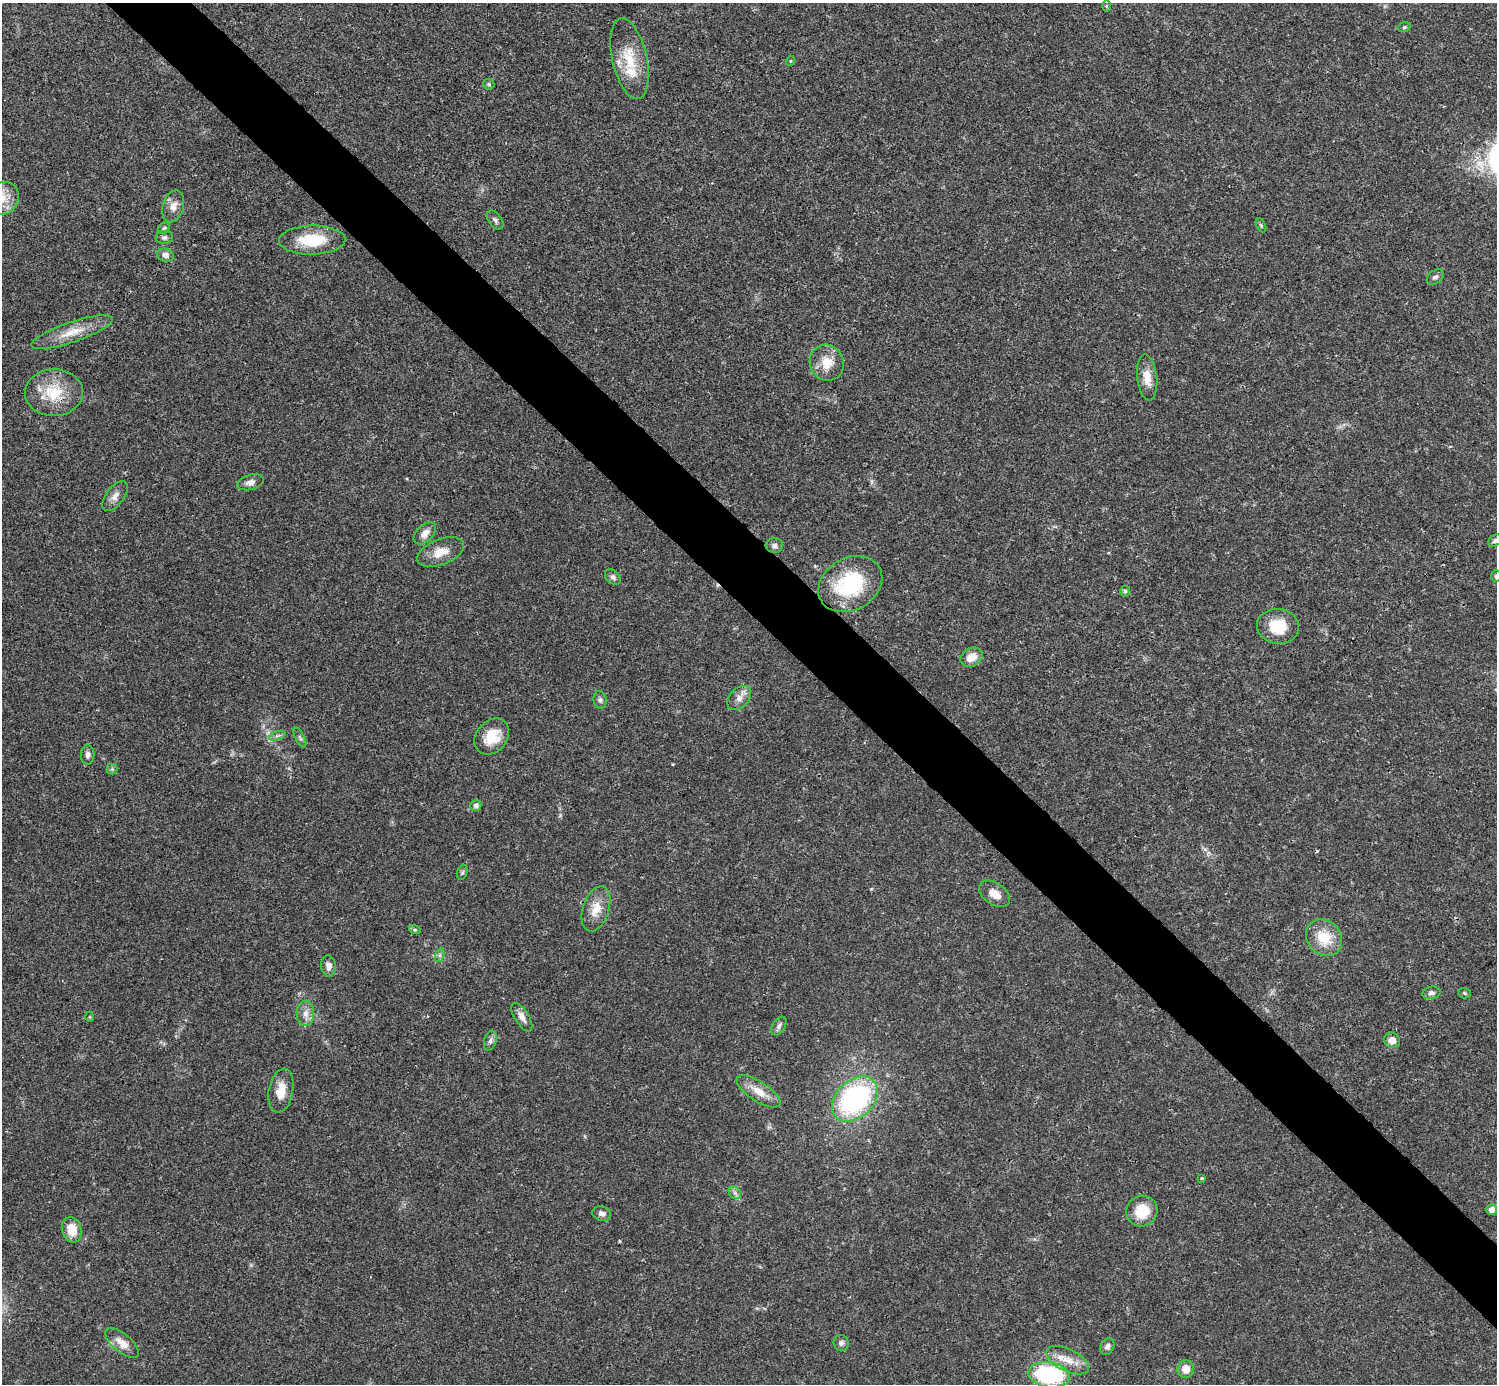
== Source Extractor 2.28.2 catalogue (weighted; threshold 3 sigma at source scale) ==
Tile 6 of 4 x 4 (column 2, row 2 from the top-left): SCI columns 1495-2989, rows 2920-4301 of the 5981 x 5981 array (HDU 1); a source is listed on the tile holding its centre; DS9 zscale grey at full resolution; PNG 1499 x 1386 px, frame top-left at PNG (2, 3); each listed source drawn as its Kron ellipse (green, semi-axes under 4 px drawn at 4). Shown black and unused: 5% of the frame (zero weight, under 3 of 4 exposures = <1% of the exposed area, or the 3 px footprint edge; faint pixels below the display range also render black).
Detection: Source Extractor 2.28.2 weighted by HDU 2 'WHT'; one run over the whole footprint, this tile lists its part. Background 0.0207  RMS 0.0023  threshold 0.0101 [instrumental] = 3 sigma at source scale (4.5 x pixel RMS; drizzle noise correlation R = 1.50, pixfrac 1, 0.05/0.05 arcsec/px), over >= 5 px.
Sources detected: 70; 1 cosmic-ray / hot-pixel residue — neither listed nor drawn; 1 inside a brighter listed object's ellipse — not listed separately; the other 68 listed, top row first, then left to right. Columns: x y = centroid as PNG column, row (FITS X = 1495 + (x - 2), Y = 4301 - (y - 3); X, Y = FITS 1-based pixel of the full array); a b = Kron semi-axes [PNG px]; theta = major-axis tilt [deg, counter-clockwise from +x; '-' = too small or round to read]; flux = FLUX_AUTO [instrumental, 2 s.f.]
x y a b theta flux
1106 6 6 4 90 0.23
1404 27 6 5 - 0.36
630 59 41 17 -77 7.6
790 61 5 3 - 0.18
489 84 6 5 - 0.38
2 199 17 15 42 4.3
173 206 16 10 74 2
495 220 11 6 -52 0.7
1261 225 7 4 -64 0.36
164 228 6 5 - 0.42
164 238 8 6 8 0.6
312 240 33 14 1 9.3
165 255 8 6 -18 1.2
1435 277 9 6 35 0.67
72 332 43 10 19 5
827 363 18 17 - 4.3
1147 377 23 10 -84 3
54 393 29 23 1 8.3
250 482 13 7 16 1.3
115 496 17 9 52 1.6
425 533 13 8 45 1.7
1495 541 8 5 31 0.62
774 546 9 7 0 0.78
441 552 24 12 21 3.6
1496 576 6 5 - 0.38
613 577 9 6 -42 0.74
850 584 34 26 30 18
1125 591 5 4 - 0.39
1278 626 21 17 -6 6.5
971 657 11 9 30 2.5
739 698 14 9 48 1.8
600 700 9 6 -83 0.63
277 736 9 4 19 0.54
300 737 11 4 -63 0.52
492 737 20 15 50 5.4
88 755 10 7 88 0.87
112 769 5 5 - 0.37
476 805 5 5 - 0.89
462 872 8 5 71 0.43
995 894 17 11 -35 2.3
596 909 23 13 72 3.8
415 930 6 4 -18 0.32
1324 938 20 17 -48 6
440 955 7 4 71 0.47
329 966 10 7 -84 1.3
1431 993 9 6 11 0.71
1465 993 6 5 - 0.34
305 1014 12 9 89 1.6
90 1017 5 3 - 0.19
522 1017 16 7 -58 1.5
779 1026 10 6 58 0.82
490 1040 10 6 74 0.72
1392 1040 8 7 - 1.8
281 1091 22 12 80 3.5
759 1091 25 9 -33 3.5
855 1099 26 18 43 39
1201 1178 3 3 - 0.33
735 1193 7 5 -45 0.62
1492 1210 5 5 - 1.5
1142 1211 16 15 - 5.7
602 1214 9 7 -12 0.97
72 1230 13 9 -74 3.8
122 1343 20 9 -39 2.6
841 1343 8 7 - 0.78
1107 1347 9 6 60 0.77
1068 1360 23 11 -26 3.5
1186 1369 9 8 - 2.5
1049 1375 21 12 -9 26
Overlapping masked pixels (flux is a lower limit): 1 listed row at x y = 54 393
Isophote crosses this tile's border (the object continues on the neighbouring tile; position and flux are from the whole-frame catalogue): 3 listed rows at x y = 2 199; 1495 541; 1496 576